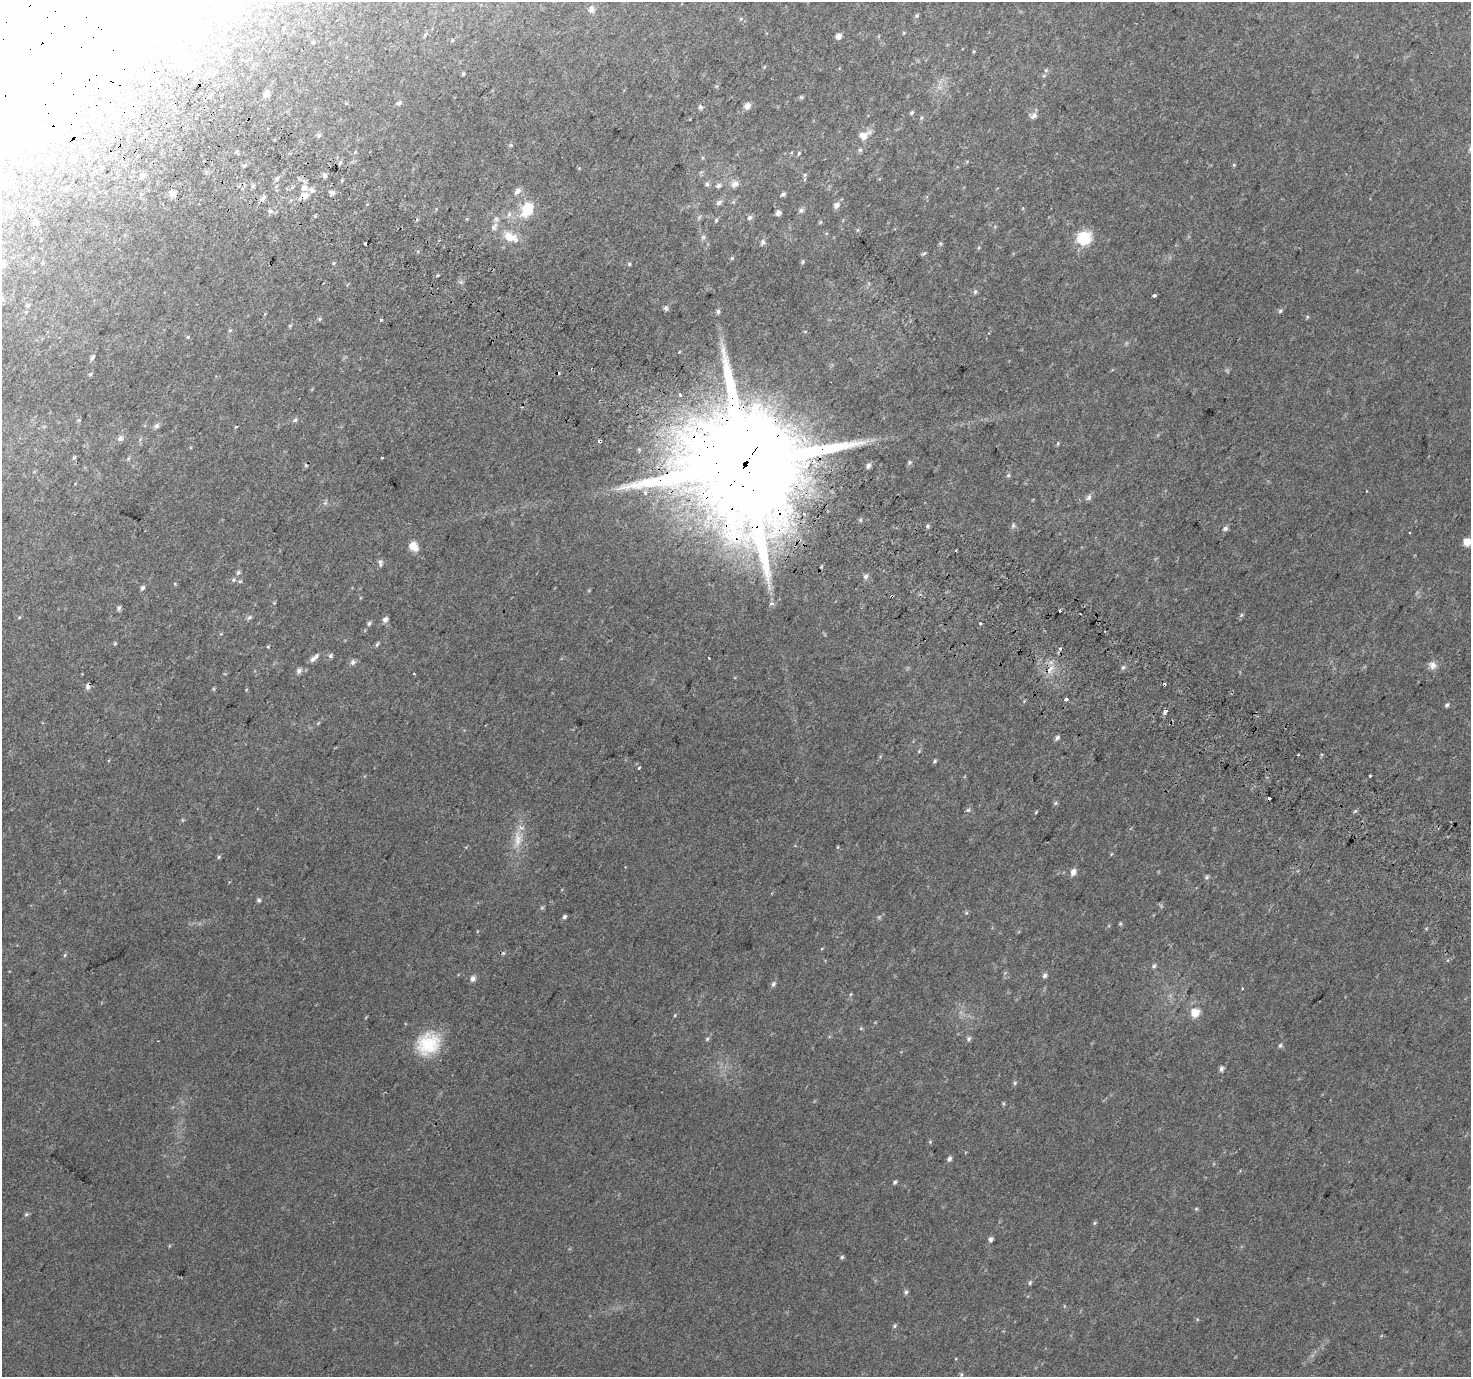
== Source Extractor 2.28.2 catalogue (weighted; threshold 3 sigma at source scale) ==
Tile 11 of 4 x 4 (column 3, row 3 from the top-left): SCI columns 2971-4439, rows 1672-3046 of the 5932 x 6025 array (HDU 1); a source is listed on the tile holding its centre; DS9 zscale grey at full resolution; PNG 1473 x 1379 px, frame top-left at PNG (2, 2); no overlay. Shown black and unused: <1% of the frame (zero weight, under 2 of 3 exposures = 2% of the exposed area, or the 3 px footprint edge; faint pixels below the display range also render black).
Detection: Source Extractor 2.28.2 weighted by HDU 2 'WHT'; one run over the whole footprint, this tile lists its part. Background 0.0371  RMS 0.011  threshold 0.048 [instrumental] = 3 sigma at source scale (4.5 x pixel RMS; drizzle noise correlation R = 1.50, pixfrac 1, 0.0396/0.0396 arcsec/px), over >= 5 px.
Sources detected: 202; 1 too faint to see at this stretch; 8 inside a brighter object's white glare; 12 cosmic-ray / hot-pixel residue — not listed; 2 inside a brighter listed object's ellipse — not listed separately; the other 179 listed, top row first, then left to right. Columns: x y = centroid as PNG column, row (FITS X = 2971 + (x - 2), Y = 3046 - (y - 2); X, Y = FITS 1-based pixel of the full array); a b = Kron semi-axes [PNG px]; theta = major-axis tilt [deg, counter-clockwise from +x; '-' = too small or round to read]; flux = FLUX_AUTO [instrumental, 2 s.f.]
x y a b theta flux
13 4 94 45 90 200
591 9 9 8 - 4.2
917 16 6 4 68 1.6
741 19 6 5 - 1.6
904 33 5 3 - 0.9
425 34 6 4 20 1.3
839 36 5 5 - 6
313 42 4 4 - 1.1
187 63 8 8 - 28
1046 70 5 5 - 1.8
463 74 4 3 - 1.5
267 94 8 7 - 4.4
801 97 7 4 -44 1.4
399 103 6 5 - 2.5
747 106 7 6 - 6.3
700 107 7 5 -60 2.6
912 112 5 4 - 1.7
1034 115 10 7 43 4.3
921 118 5 4 - 1.4
319 135 6 5 - 1.9
864 135 11 8 26 12
511 145 6 3 -17 1.1
860 150 6 5 - 1.9
355 152 5 4 - 1.1
799 153 5 4 - 1.5
73 160 5 4 - 2
340 163 6 5 - 1.9
1234 165 5 4 - 1.1
143 175 7 6 - 3.4
325 175 6 5 - 3.6
805 175 5 5 - 1.3
277 179 7 5 49 2.5
707 184 6 5 - 2.5
735 184 11 9 38 5.6
719 185 6 6 - 2.9
253 186 6 4 -72 1.7
304 187 10 9 - 7.7
517 191 11 6 46 4.7
172 193 10 8 79 5.9
332 193 5 5 - 4.2
783 194 5 4 - 2.3
305 196 9 8 - 8.4
263 198 7 5 46 3.4
719 202 7 6 - 3.4
836 205 7 6 - 4.9
527 209 18 12 61 28
801 210 7 6 - 2.9
778 213 5 4 - 4.6
509 214 6 6 - 3.2
749 217 7 6 - 3
716 220 6 5 - 1.5
35 222 7 7 - 3.8
820 222 5 4 - 1.1
510 237 21 11 -22 18
703 237 6 6 - 2.3
1084 238 13 12 - 40
763 242 7 6 - 2.7
924 253 6 4 20 1.4
33 258 6 4 46 1.4
732 258 5 5 - 1.4
803 262 6 5 - 1.5
2 264 8 6 78 3.4
629 264 5 4 - 1.4
975 291 6 5 - 2.2
1154 295 3 3 - 9.2
2 299 6 5 - 1.6
27 305 5 5 - 1.8
666 308 7 6 - 2.2
718 311 7 5 88 2.2
1280 311 5 5 - 1.9
1307 317 6 4 72 1.1
320 319 6 4 88 1.4
381 320 3 3 - 5.4
230 330 5 3 - 1
188 337 3 3 - 5.3
679 352 3 3 - 1.1
93 357 6 4 56 2.4
90 374 5 4 - 1.3
680 395 3 3 - 5
295 420 6 5 - 2.1
157 426 7 6 - 3
236 426 4 3 - 1.6
120 438 8 6 43 3.9
1058 443 5 4 - 1.2
74 457 6 4 21 1.3
382 458 3 3 - 2.1
128 459 7 4 58 1.5
910 462 6 6 - 1.9
868 465 7 5 63 3.7
744 466 35 28 58 39000
1008 475 6 5 - 1.7
1088 498 9 6 40 3.2
860 520 6 4 -90 1.4
1013 525 7 5 64 2.2
928 526 5 5 - 1.8
1225 528 6 5 - 2.9
1410 532 3 2 - 2
1467 542 6 6 - 15
413 546 12 9 -51 9.9
380 563 12 5 -82 2.9
238 573 7 5 63 2.3
866 577 6 6 - 3.2
233 580 6 6 - 2.2
240 581 6 4 2 1.3
142 588 6 5 - 2.9
892 596 3 3 - 2.2
274 603 5 4 - 1
771 604 6 5 - 2.8
119 608 6 5 - 2.5
1059 611 3 3 - 3.1
1241 615 6 4 49 1.5
19 617 4 3 - 0.9
249 617 7 6 - 2.5
385 619 7 6 - 4.3
369 623 6 4 83 2.1
980 623 3 3 - 2.6
115 643 5 4 - 1.1
377 644 8 4 59 1.8
268 647 5 3 - 1
1060 649 5 4 - 1.6
330 656 6 5 - 2.3
709 658 3 2 - 1
312 659 12 6 46 4.9
353 662 8 6 85 2.9
1432 665 11 10 - 5.9
1123 667 7 5 61 2.1
1050 669 13 5 50 5.7
299 671 7 6 - 3.9
88 686 7 5 79 3.6
214 689 6 3 -71 1
1066 699 3 3 - 40
1447 705 6 5 - 2.2
318 723 6 3 71 1
1057 738 6 5 - 2.9
919 751 5 4 - 1.2
1298 755 3 2 - 1.2
934 761 5 4 - 1.6
639 768 3 3 - 3.3
1370 776 3 3 - 16
1056 803 6 4 87 1.5
968 810 6 5 - 1.8
1355 811 6 4 44 1.5
1036 812 5 3 - 0.97
518 839 26 11 86 18
837 847 3 3 - 1.8
219 857 5 4 - 1.4
1073 872 8 6 64 5.4
1207 877 6 5 - 1.8
259 900 5 5 - 2
564 917 5 4 - 2.3
1120 924 6 4 19 1.1
503 953 6 5 - 1.6
65 955 6 3 71 1.3
1154 966 6 5 - 2.1
1045 975 6 5 - 3
473 978 8 7 - 3.8
773 984 7 5 64 2.8
1195 1013 9 8 - 15
675 1015 4 3 - 1
861 1028 5 3 - 1
707 1039 5 5 - 1.5
969 1039 7 5 48 2.4
428 1044 30 26 35 48
1280 1045 6 4 62 1.7
1221 1069 7 5 72 2.8
1015 1083 6 5 - 1.5
1003 1103 5 4 - 1.2
930 1142 5 5 - 1.2
949 1159 5 5 - 3.5
895 1182 5 4 - 2
1196 1209 5 4 - 1.2
26 1214 7 5 22 1.6
1094 1223 5 5 - 1.3
991 1239 5 4 - 3.2
842 1257 5 5 - 1.7
1030 1283 6 4 70 1.6
906 1292 6 5 - 2.4
895 1326 6 5 - 1.6
961 1375 6 4 78 1.4
Overlapping masked pixels (flux is a lower limit): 5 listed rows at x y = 13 4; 305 196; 744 466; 892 596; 88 686
Isophote crosses this tile's border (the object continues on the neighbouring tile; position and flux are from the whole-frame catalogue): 4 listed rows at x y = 13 4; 2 264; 2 299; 1467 542